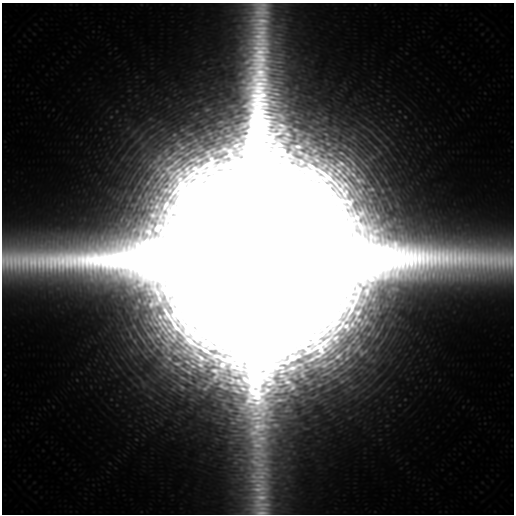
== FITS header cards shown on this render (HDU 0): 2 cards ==
NAXIS1  =                  512 / length of axis1
NAXIS2  =                  512 / length of axis2

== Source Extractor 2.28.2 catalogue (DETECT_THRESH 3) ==
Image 512 x 512 px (HDU 0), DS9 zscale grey, 1 PNG px = 1 image px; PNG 516 x 516 px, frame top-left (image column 1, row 512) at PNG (2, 3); no overlay
Background 72100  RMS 33000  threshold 98700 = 3 sigma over >= 5 px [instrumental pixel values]
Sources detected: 4; all 4 listed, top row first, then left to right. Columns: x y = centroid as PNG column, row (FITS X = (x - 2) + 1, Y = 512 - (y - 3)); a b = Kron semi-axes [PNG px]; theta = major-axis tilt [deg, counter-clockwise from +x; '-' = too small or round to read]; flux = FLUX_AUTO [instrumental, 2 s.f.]
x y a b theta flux
298 146 8 5 -2 7.0e+06
258 258 70 66 4 8.2e+11
338 356 17 10 40 3.4e+07
241 468 8 5 -90 7.5e+06
At the frame edge (FLAGS 8, measured only in part): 1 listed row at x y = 258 258